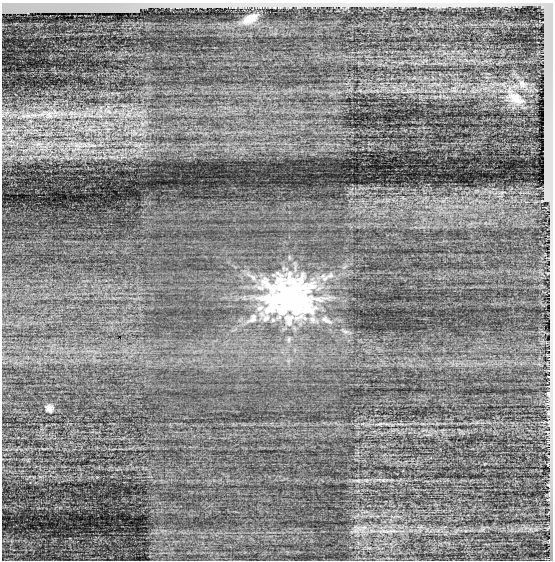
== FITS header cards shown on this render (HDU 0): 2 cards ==
NAXIS1  =                  551
NAXIS2  =                  558

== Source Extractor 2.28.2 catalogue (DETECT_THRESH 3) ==
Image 551 x 558 px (HDU 0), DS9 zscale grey, 1 PNG px = 1 image px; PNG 555 x 562 px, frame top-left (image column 1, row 558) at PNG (2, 3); no overlay
Background -0.00633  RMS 0.47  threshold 1.42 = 3 sigma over >= 5 px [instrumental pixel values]
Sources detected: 9; all 9 listed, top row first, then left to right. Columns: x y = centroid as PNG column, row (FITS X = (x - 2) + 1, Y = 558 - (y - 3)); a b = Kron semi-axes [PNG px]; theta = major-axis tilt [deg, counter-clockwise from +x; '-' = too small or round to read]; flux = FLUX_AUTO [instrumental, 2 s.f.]
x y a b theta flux
250 18 21 10 27 380
522 83 9 6 -88 130
516 98 22 13 -38 500
6 113 11 6 33 170
49 115 14 13 - 490
27 116 13 8 -4 330
38 144 10 6 8 180
289 297 66 49 -3 6800
49 408 7 7 - 130